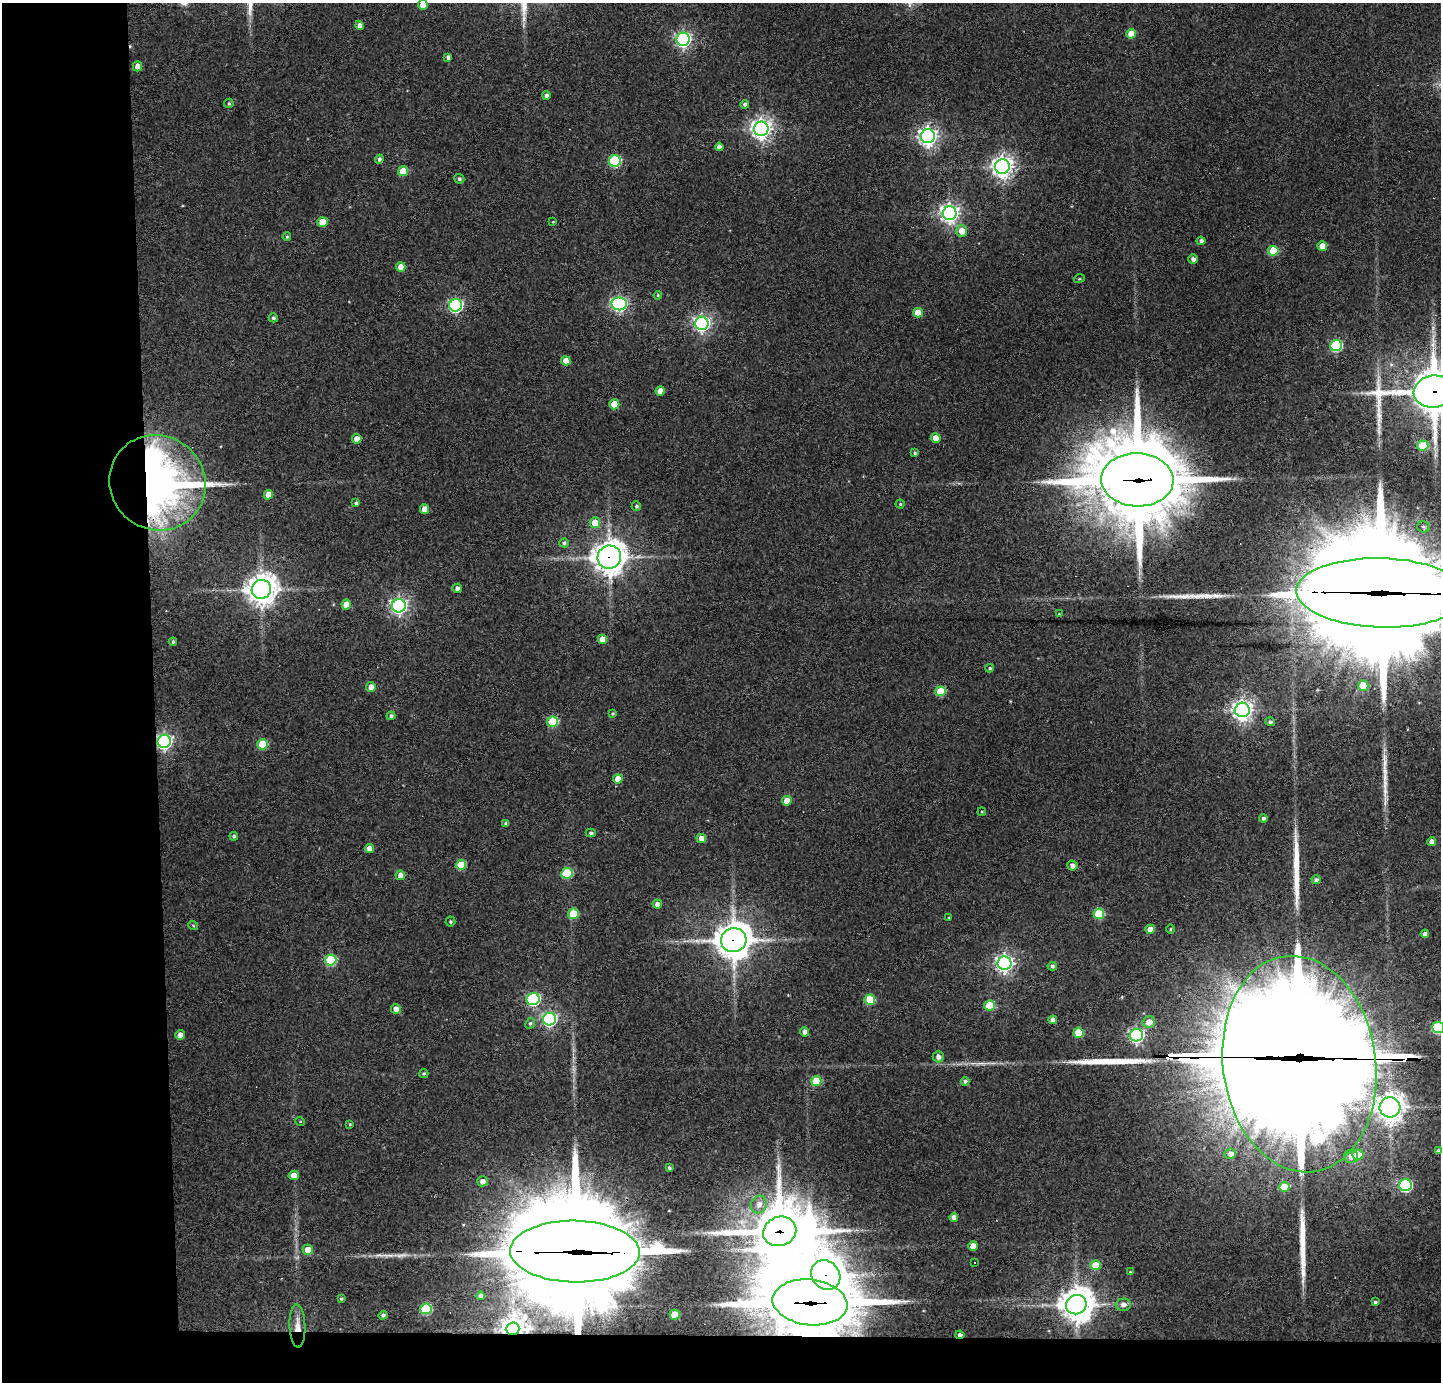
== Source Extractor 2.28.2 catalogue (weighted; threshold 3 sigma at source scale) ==
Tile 7 of 3 x 3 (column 1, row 3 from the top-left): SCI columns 1-1439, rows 78-1457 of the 4316 x 4291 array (HDU 1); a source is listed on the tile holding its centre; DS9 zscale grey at full resolution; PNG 1443 x 1384 px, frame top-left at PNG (2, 3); each listed source drawn as its Kron ellipse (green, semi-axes under 4 px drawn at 4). Shown black and unused: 14% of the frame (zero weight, under 3 of 4 exposures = <1% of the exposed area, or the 3 px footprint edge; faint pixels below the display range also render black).
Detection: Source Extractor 2.28.2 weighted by HDU 2 'WHT'; one run over the whole footprint, this tile lists its part. Background 0.159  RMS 0.007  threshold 0.0314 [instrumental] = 3 sigma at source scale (4.5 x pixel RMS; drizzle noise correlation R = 1.50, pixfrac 1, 0.05/0.05 arcsec/px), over >= 5 px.
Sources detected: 168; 7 inside a brighter object's white glare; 7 long thin detections or spike segments (spike, bleed or trail) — neither listed nor drawn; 1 inside a brighter listed object's ellipse — not listed separately; the other 153 listed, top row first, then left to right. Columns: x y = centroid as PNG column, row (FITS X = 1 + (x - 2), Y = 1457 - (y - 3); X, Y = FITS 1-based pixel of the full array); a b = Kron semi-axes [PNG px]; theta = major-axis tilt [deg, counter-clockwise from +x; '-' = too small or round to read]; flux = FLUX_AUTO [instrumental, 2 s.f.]
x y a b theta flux
423 5 5 5 - 7
360 25 4 4 - 3.4
1131 34 5 5 - 10
683 39 7 6 - 210
448 57 4 4 - 2.3
137 66 5 4 - 6
546 95 4 4 - 2.1
229 103 5 4 - 1.2
745 104 4 4 - 1.7
761 129 7 7 - 460
928 136 7 7 - 340
719 147 4 4 - 3.5
379 159 4 4 - 2
615 161 6 5 - 63
1002 166 7 7 - 490
403 171 5 5 - 17
459 179 5 4 - 1.5
950 213 7 7 - 360
323 222 5 5 - 15
553 222 4 3 - 0.7
962 231 6 5 - 8.5
287 237 4 3 - 0.92
1201 241 4 4 - 2.2
1322 246 5 4 - 8.4
1273 251 5 5 - 22
1193 259 5 4 - 2.9
401 267 5 4 - 8.5
1079 279 5 3 - 0.69
658 295 4 3 - 0.86
619 304 7 6 - 190
456 305 6 6 - 120
918 313 5 4 - 11
273 318 4 4 - 1.4
702 323 6 6 - 250
1336 345 6 5 - 65
566 361 5 4 - 7
660 391 4 4 - 6.2
1434 392 20 16 7 2600
614 404 5 5 - 14
936 438 5 4 - 7.6
357 439 5 5 - 5.8
1423 446 5 5 - 31
915 453 4 4 - 1.1
1137 480 36 26 -2 10000
157 483 49 47 -39 470
268 495 5 4 - 8.5
356 503 3 3 - 1.1
900 504 4 4 - 0.96
636 506 5 4 - 1.3
425 509 5 4 - 7.2
595 523 5 5 - 13
1423 527 6 5 - 1.6
564 543 4 4 - 1.2
609 557 12 11 - 940
457 588 5 4 - 3.3
261 589 10 9 - 980
1381 593 85 34 -2 35000
346 605 5 4 - 8.4
399 606 7 6 - 230
1059 614 3 3 - 0.58
603 639 4 4 - 9.1
173 642 4 3 - 1.1
990 668 4 3 - 1
1363 686 5 5 - 15
371 687 5 5 - 5.4
940 691 5 5 - 20
1242 710 7 7 - 430
612 714 3 3 - 0.88
391 716 4 4 - 1.9
552 722 5 5 - 37
1270 722 5 4 - 1.6
164 741 7 6 - 220
263 744 5 5 - 27
618 779 5 4 - 9
787 801 5 4 - 9.5
982 812 4 3 - 0.67
1263 818 4 4 - 1.4
506 824 4 3 - 1.7
591 833 5 4 - 1.5
234 836 4 4 - 1.2
701 839 4 4 - 5.7
1432 842 4 4 - 4.3
369 848 4 4 - 5.3
461 865 5 5 - 24
1072 865 5 5 - 3.2
567 873 5 5 - 44
400 875 5 5 - 5
1316 880 4 4 - 1.9
657 904 5 4 - 3.4
573 914 5 5 - 21
1099 914 5 5 - 33
949 918 3 3 - 0.57
450 922 5 5 - 1.1
193 925 5 3 - 0.78
1150 929 5 4 - 6
1171 929 5 3 - 0.75
1425 934 4 4 - 3.1
734 940 13 12 - 1300
331 960 6 5 - 48
1004 963 7 6 - 290
1052 966 5 4 - 1.8
533 999 6 6 - 100
870 1000 5 5 - 26
990 1005 5 5 - 22
396 1009 5 4 - 5.1
549 1019 6 6 - 160
1053 1020 4 4 - 3.7
1149 1022 6 6 - 6.9
530 1023 6 4 67 1.2
1438 1028 6 5 - 61
805 1032 4 4 - 3.5
1079 1033 5 5 - 20
180 1035 5 4 - 4.7
1136 1035 6 6 - 170
938 1057 5 5 - 3.6
1299 1064 109 76 -82 23000
424 1073 4 4 - 1.1
816 1081 5 5 - 23
965 1081 4 4 - 1.5
1390 1107 10 10 - 630
300 1121 5 3 - 0.66
350 1124 4 3 - 0.78
1438 1151 4 4 - 2.4
1230 1154 5 5 - 3.6
1358 1155 5 5 - 14
1351 1156 6 6 - 5.4
669 1168 4 4 - 1.3
294 1175 5 4 - 5.8
482 1181 5 5 - 3.9
1405 1185 6 6 - 93
1284 1187 5 5 - 21
759 1204 9 8 - 4.6
954 1217 4 4 - 4.4
780 1231 17 14 20 3600
973 1246 5 4 - 7.4
308 1250 5 5 - 9.1
575 1252 65 31 -1 22000
974 1263 2 2 - 0.52
1095 1265 5 5 - 12
1130 1272 4 4 - 0.54
826 1275 16 13 -49 860
481 1296 4 4 - 3.6
341 1298 4 4 - 0.89
810 1302 37 23 -7 8000
1375 1302 4 3 - 1.2
1076 1305 10 9 - 1200
1123 1305 7 6 - 3.1
426 1309 5 5 - 47
383 1315 4 4 - 1.7
675 1315 5 5 - 17
297 1326 21 8 -88 8.6
513 1329 7 6 - 670
960 1335 4 4 - 2.7
Overlapping masked pixels (flux is a lower limit): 15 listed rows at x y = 1434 392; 1137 480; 157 483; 609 557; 1381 593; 164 741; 734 940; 1299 1064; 780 1231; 575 1252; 826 1275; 810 1302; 297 1326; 513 1329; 960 1335
Isophote crosses this tile's border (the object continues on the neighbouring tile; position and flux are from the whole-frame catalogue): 5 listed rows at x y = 423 5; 1434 392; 1381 593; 1438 1028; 1438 1151